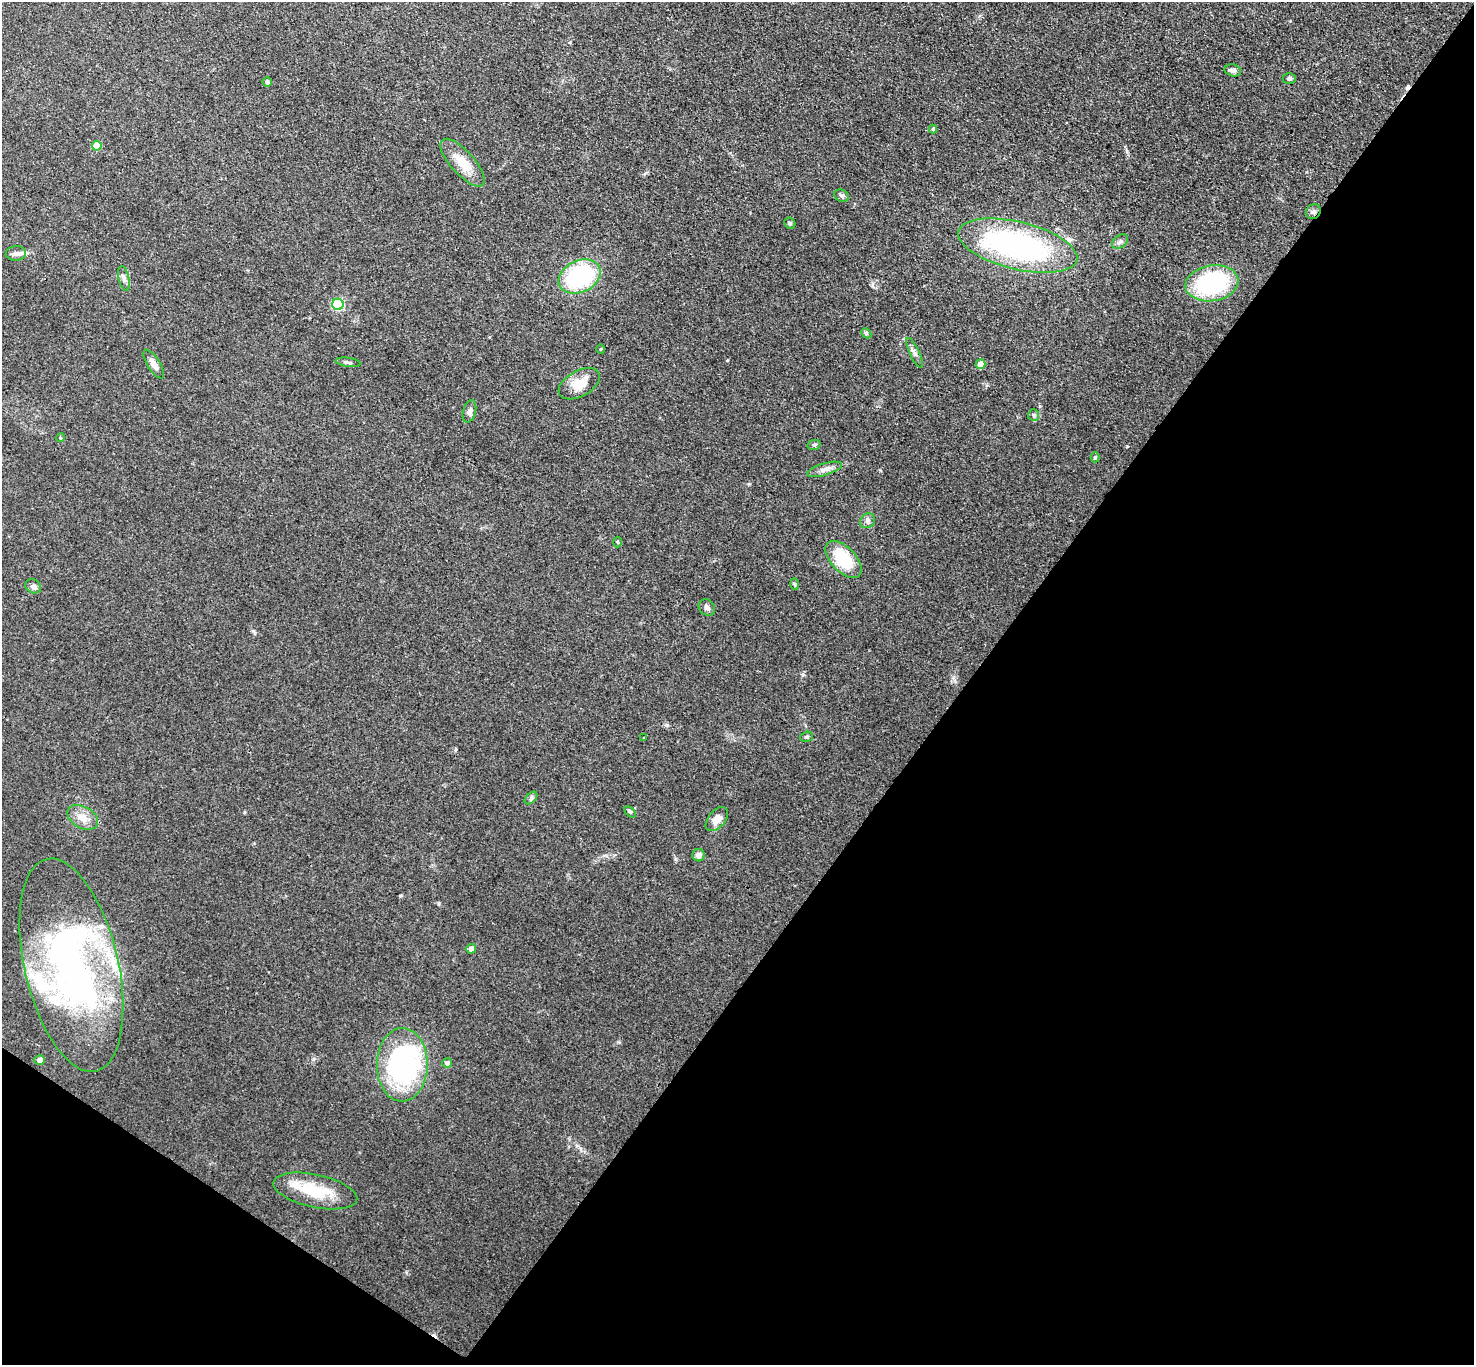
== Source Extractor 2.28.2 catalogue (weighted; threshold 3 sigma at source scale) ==
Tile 15 of 4 x 4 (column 3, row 4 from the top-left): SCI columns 2947-4418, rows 153-1515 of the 5891 x 5898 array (HDU 1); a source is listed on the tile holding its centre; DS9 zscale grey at full resolution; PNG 1476 x 1367 px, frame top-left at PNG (2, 2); each listed source drawn as its Kron ellipse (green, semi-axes under 4 px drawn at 4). Shown black and unused: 38% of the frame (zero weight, under 3 of 4 exposures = <1% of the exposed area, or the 3 px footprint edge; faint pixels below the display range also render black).
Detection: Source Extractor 2.28.2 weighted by HDU 2 'WHT'; one run over the whole footprint, this tile lists its part. Background 0.103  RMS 0.0069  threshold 0.0311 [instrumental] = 3 sigma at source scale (4.5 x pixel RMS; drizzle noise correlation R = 1.50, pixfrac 1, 0.05/0.05 arcsec/px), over >= 5 px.
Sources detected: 54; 2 cosmic-ray / hot-pixel residue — neither listed nor drawn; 4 inside a brighter listed object's ellipse — not listed separately; the other 48 listed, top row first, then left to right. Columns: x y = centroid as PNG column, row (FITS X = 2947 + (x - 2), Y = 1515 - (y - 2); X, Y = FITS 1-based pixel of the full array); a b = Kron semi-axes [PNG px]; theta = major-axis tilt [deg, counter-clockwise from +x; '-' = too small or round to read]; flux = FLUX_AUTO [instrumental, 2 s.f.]
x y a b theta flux
1233 70 8 6 -13 2.6
1289 78 6 5 - 1.6
267 82 5 4 - 1.9
933 129 4 4 - 1.4
97 146 5 5 - 19
462 163 30 11 -48 15
842 196 7 6 - 1.6
1313 212 8 7 - 2.1
790 223 6 5 - 1.1
1120 241 9 6 36 2
1018 246 61 23 -14 170
16 253 10 7 4 2.8
580 276 22 15 25 76
124 278 13 5 -77 2.8
1212 283 27 18 9 77
338 304 5 5 - 58
866 333 6 4 -46 0.93
601 349 5 3 - 0.62
914 353 16 5 -65 2.7
348 362 12 4 -8 1.7
154 364 16 6 -58 4.4
980 364 5 4 - 11
579 384 22 13 29 12
469 411 11 6 75 2.9
1034 415 6 5 - 1.3
60 438 4 3 - 0.69
814 445 6 5 - 1.3
1095 457 5 4 - 1
825 469 18 6 16 4
867 521 8 7 - 2.4
618 542 5 3 - 0.77
843 559 23 12 -46 35
795 584 6 4 -87 0.91
33 586 8 6 -31 2.8
707 607 9 7 -44 2.5
644 737 3 2 - 0.65
807 737 6 5 - 1.1
531 798 7 4 46 1.5
630 812 6 4 -44 0.92
83 817 16 11 -30 7.9
717 819 14 8 50 7
698 855 6 6 - 3.1
471 949 5 4 - 4
71 965 109 47 -77 300
40 1060 5 4 - 3.3
447 1063 5 5 - 2.7
402 1065 37 25 89 150
315 1191 43 16 -12 28
Overlapping masked pixels (flux is a lower limit): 1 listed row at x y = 1313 212
Unlisted compact peaks at least as high as the median listed source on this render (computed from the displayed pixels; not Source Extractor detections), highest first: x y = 667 725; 803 674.